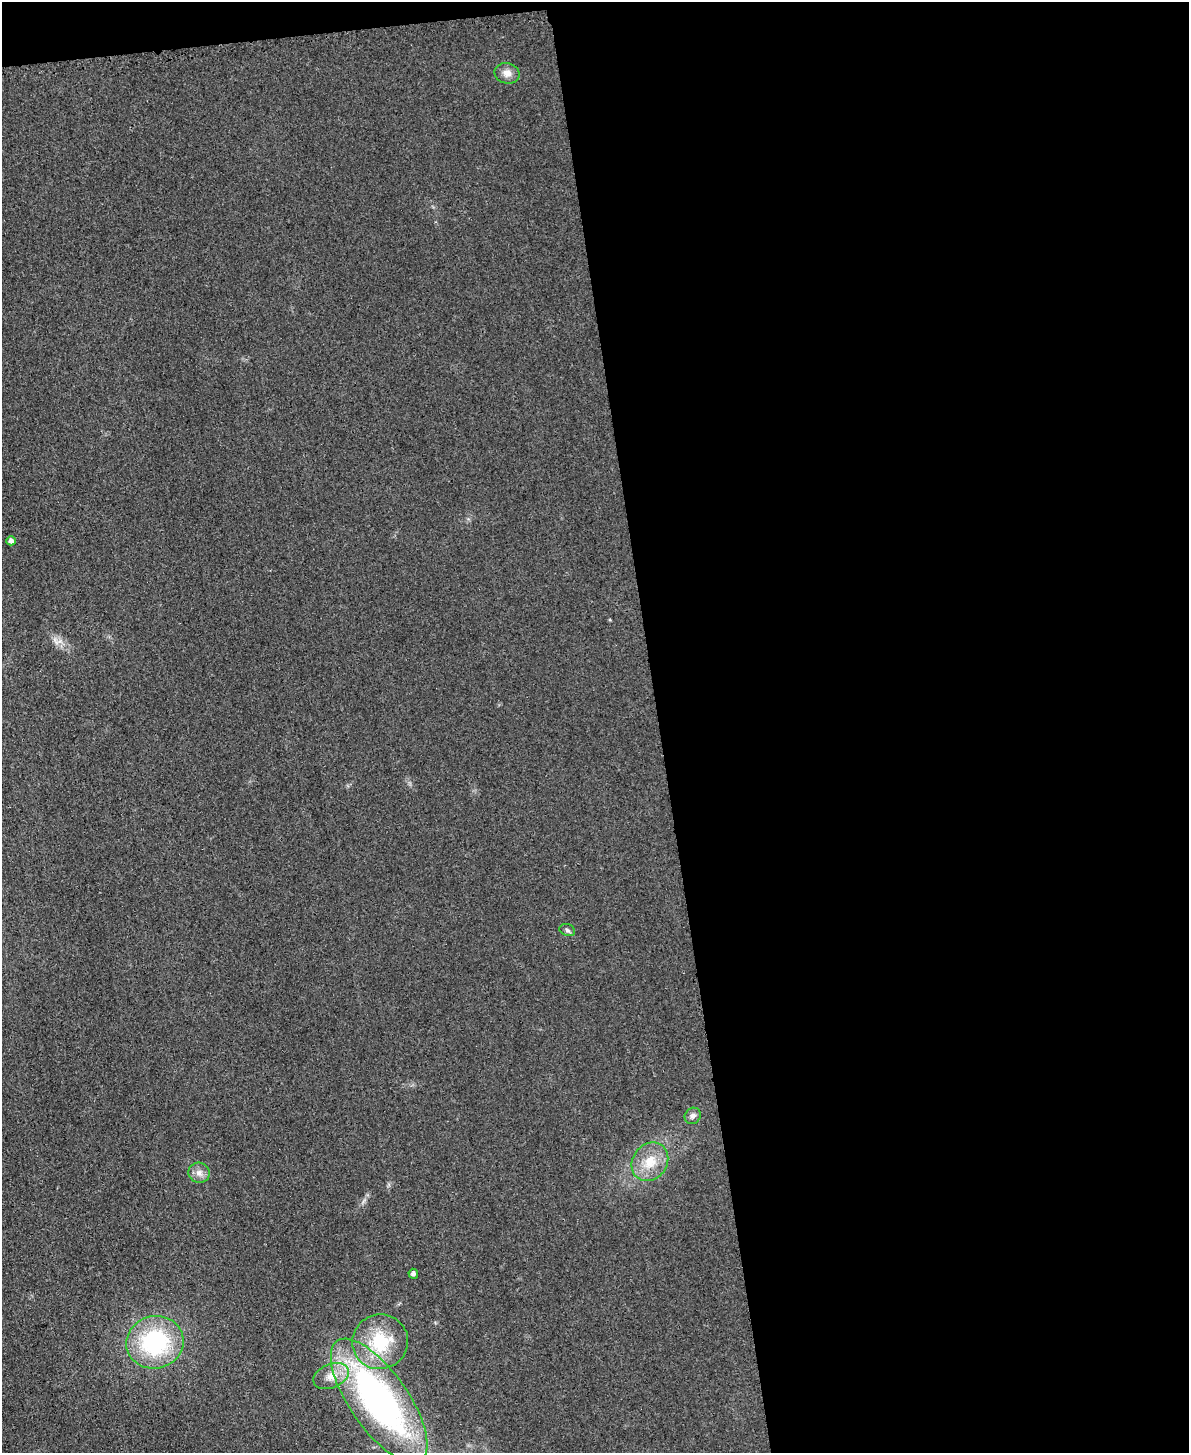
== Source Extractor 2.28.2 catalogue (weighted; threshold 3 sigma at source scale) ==
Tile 4 of 4 x 3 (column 4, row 1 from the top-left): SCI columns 3577-4763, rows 3166-4616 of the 4778 x 4763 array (HDU 1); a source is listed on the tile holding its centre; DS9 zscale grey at full resolution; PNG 1191 x 1455 px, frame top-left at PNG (2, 2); each listed source drawn as its Kron ellipse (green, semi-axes under 4 px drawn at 4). Shown black and unused: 46% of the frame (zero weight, under 3 of 4 exposures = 2% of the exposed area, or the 3 px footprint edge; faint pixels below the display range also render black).
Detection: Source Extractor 2.28.2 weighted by HDU 2 'WHT'; one run over the whole footprint, this tile lists its part. Background 0.0706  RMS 0.007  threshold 0.0317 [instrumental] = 3 sigma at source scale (4.5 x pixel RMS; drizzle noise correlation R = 1.50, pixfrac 1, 0.05/0.05 arcsec/px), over >= 5 px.
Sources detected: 11; all 11 listed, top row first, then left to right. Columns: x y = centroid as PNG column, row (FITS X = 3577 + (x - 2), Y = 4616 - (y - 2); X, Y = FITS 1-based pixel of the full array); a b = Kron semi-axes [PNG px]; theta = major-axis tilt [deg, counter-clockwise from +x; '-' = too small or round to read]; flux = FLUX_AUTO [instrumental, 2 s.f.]
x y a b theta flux
507 73 13 10 -14 5.4
11 541 4 4 - 2.5
567 930 8 5 -19 1.7
693 1116 8 7 - 2.7
650 1162 20 17 52 17
199 1173 11 10 - 4.6
413 1274 5 5 - 2.4
155 1342 29 26 12 77
380 1342 28 27 - 39
331 1376 18 12 23 10
379 1401 73 29 -55 250